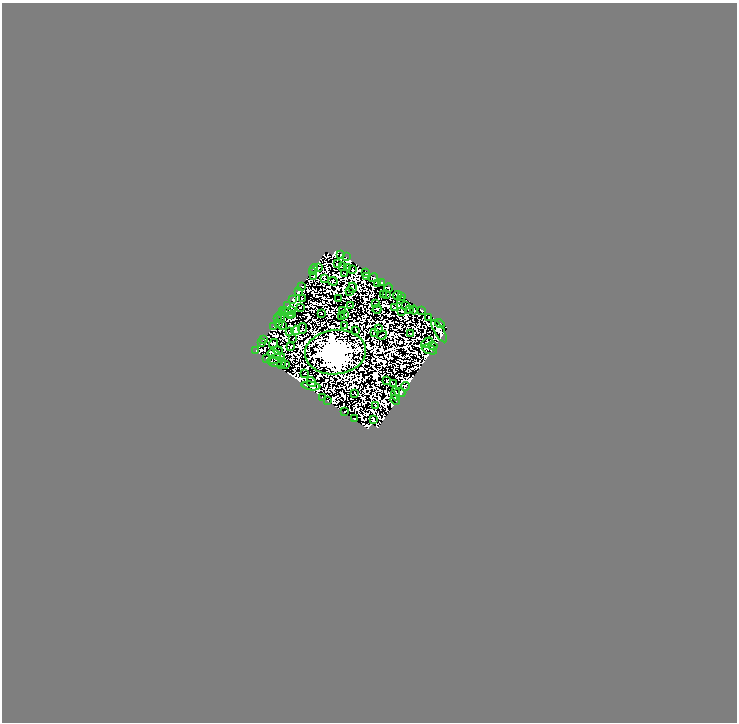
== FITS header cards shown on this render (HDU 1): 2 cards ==
NAXIS1  =                  735
NAXIS2  =                  720

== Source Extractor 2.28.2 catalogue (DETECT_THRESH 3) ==
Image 735 x 720 px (HDU 1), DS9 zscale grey, 1 PNG px = 1 image px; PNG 739 x 724 px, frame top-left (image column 1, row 720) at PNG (2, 3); each listed source drawn as its Kron ellipse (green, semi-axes under 4 px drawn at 4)
Background 0.18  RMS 2.1e-06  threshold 6.44e-06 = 3 sigma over >= 5 px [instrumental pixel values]
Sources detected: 206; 106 with non-positive FLUX_AUTO (blend fragments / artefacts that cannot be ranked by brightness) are neither listed nor drawn; the other 100 listed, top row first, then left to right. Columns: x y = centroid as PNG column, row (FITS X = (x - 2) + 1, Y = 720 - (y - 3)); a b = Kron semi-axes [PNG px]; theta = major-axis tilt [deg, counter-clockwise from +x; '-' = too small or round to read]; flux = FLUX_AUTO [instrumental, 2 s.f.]
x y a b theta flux
341 255 4 2 - 0.53
346 257 2 2 - 0.44
337 264 3 2 - 0.094
318 267 3 2 - 0.23
343 267 3 2 - 0.58
348 268 3 2 - 0.78
314 269 4 3 - 1.6
352 269 3 2 - 0.66
312 272 4 3 - 0.19
345 273 3 2 - 0.49
366 273 4 3 - 4.7
314 276 4 2 - 0.37
366 277 4 2 - 1.7
373 278 5 3 - 1.6
324 279 4 3 - 0.17
333 281 5 3 - 0.041
382 282 3 3 - 0.82
378 283 3 3 - 1.5
301 286 3 2 - 0.29
352 288 5 2 - 0.56
388 288 5 3 - 2
298 291 3 2 - 0.46
349 291 4 2 - 0.44
387 294 2 2 - 0.34
384 295 3 2 - 0.088
397 295 4 4 - 0.039
402 296 4 3 - 0.7
302 298 3 2 - 0.039
339 299 3 2 - 0.35
293 300 4 3 - 1.7
401 300 3 2 - 0.64
375 303 3 2 - 0.64
287 306 2 2 - 0.58
350 306 4 2 - 0.34
406 306 3 2 - 0.94
300 308 2 2 - 0.43
394 308 3 2 - 0.63
377 309 4 2 - 0.14
342 310 2 2 - 0.12
409 310 4 2 - 0.47
414 310 4 2 - 0.92
422 310 3 2 - 2.2
292 311 4 3 - 0.13
402 311 3 2 - 0.19
287 312 9 2 -25 1
283 313 3 3 - 0.46
321 313 2 2 - 0.33
345 314 3 2 - 0.11
281 316 5 2 - 0.18
290 316 3 2 - 0.29
341 316 2 2 - 0.62
429 318 3 3 - 0.68
278 319 3 2 - 0.26
278 323 3 2 - 0.37
440 323 5 4 - 1.3
283 325 4 2 - 0.59
273 326 3 2 - 0.19
345 326 2 2 - 0.65
303 328 5 3 - 0.68
378 328 3 2 - 0.47
296 330 4 3 - 0.93
290 331 3 2 - 0.6
356 331 3 2 - 0.23
439 331 12 4 -59 0.84
374 332 3 2 - 0.38
411 333 2 2 - 0.73
382 335 5 2 - 0.2
264 339 3 2 - 0.98
293 339 3 2 - 0.18
262 343 3 3 - 2.1
427 343 6 3 34 0.26
273 344 5 2 - 0.059
433 346 4 3 - 0.94
291 347 3 2 - 0.061
429 349 8 3 -20 0.33
256 351 3 2 - 0.21
278 351 4 2 - 0.78
335 352 31 22 6 5600
274 354 6 2 -12 0.42
266 358 3 2 - 0.58
276 359 9 4 21 0.97
275 363 7 3 -17 1.7
281 363 5 3 - 0.098
286 364 3 2 - 0.83
304 373 2 2 - 0.86
386 381 3 2 - 1
311 382 5 3 - 0.79
394 384 2 2 - 0.84
311 386 9 2 -8 0.71
406 386 4 3 - 1.2
355 393 2 2 - 0.55
400 393 5 4 - 0.59
395 394 6 2 -88 1.5
323 397 2 2 - 0.26
327 400 3 2 - 0.34
395 400 5 2 - 2.3
376 405 3 2 - 0.64
344 411 3 2 - 0.64
354 419 3 2 - 0.89
373 419 3 2 - 0.65
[106 non-positive-flux detections neither listed nor drawn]